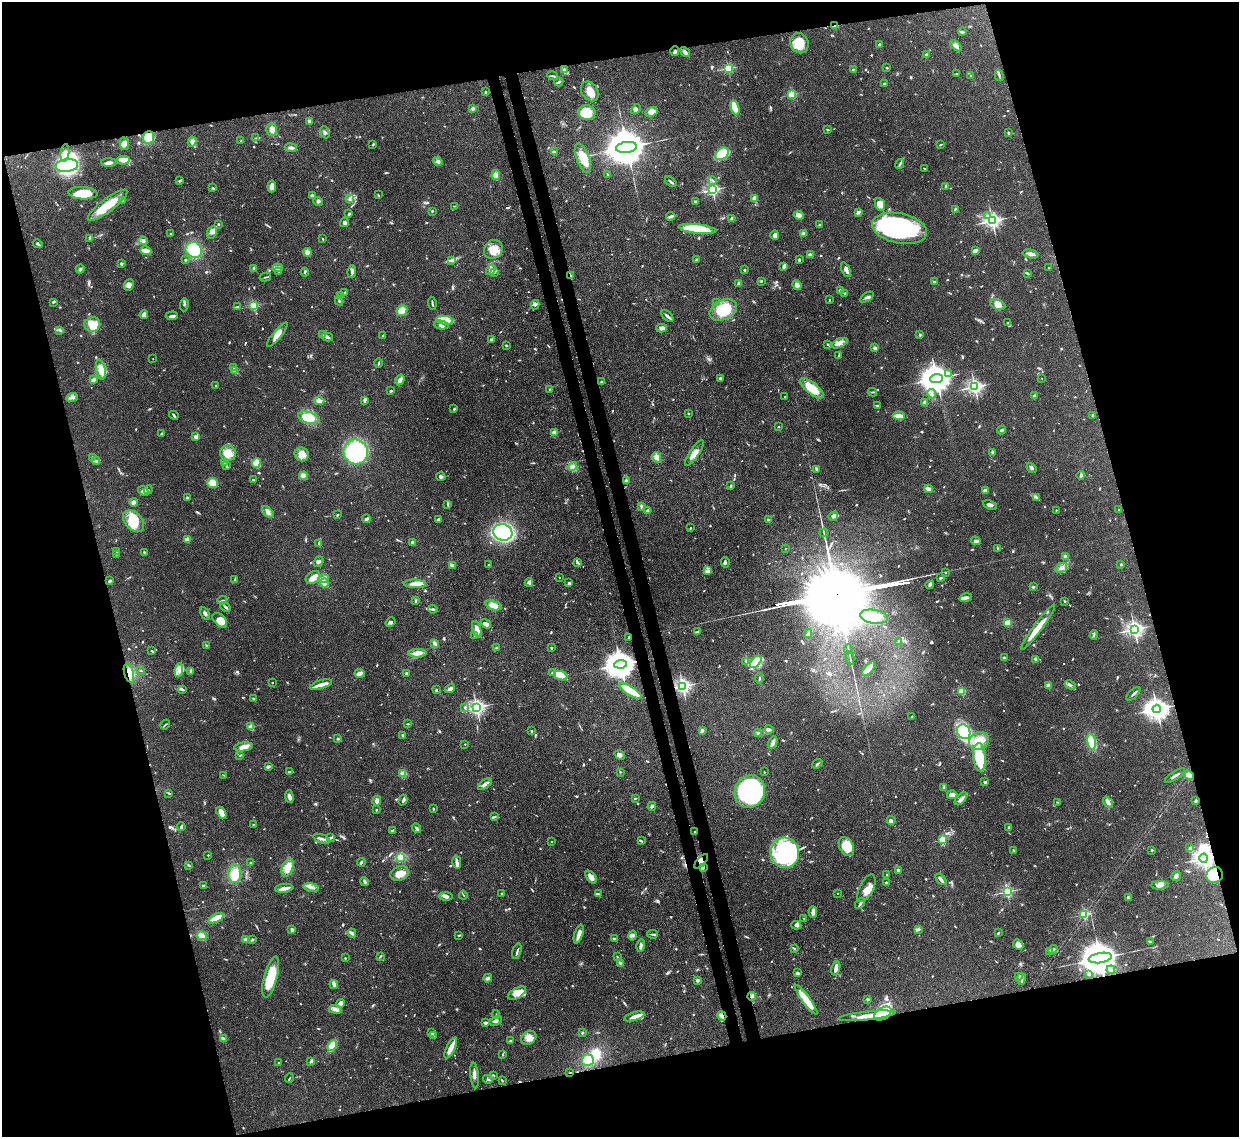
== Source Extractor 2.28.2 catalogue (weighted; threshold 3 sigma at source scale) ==
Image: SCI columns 84-5031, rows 215-4752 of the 5110 x 5091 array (HDU 1 of 3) = the unmasked area's bounding box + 8 px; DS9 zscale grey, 4 x 4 block average (1 PNG px = mean of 4 x 4 image px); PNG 1241 x 1139 px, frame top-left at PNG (2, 2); each listed source drawn as its Kron ellipse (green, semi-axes under 4 px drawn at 4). Shown black and unused: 31% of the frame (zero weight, under 3 of 4 exposures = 9% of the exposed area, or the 3 px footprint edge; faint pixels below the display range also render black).
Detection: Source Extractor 2.28.2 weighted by HDU 2 'WHT'. Background 0.146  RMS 0.0052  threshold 0.0234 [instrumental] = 3 sigma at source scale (4.5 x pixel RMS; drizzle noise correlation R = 1.50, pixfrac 1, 0.05/0.05 arcsec/px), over >= 5 px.
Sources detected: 1130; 6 too faint to see at this stretch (4 x 4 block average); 15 inside a brighter object's white glare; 7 cosmic-ray / hot-pixel residue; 1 long thin detection or spike segment (spike, bleed or trail) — neither listed nor drawn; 35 coinciding with a brighter row at this scale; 81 inside a brighter listed object's ellipse — not listed separately; of the other 985, all 500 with FLUX_AUTO >= 2.63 (the completeness limit of this list) listed and drawn (485 fainter detections not listed), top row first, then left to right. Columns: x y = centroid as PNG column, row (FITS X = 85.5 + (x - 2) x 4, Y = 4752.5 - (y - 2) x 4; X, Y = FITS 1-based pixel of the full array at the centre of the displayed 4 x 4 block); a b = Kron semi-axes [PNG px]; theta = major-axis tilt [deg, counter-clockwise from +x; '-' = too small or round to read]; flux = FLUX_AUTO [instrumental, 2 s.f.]
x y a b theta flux
835 26 3 2 - 10
962 32 4 2 - 9.8
799 43 10 9 - 64
879 45 3 2 - 5.4
956 46 7 3 -41 16
675 51 5 3 - 6.8
685 52 5 3 - 9.8
926 54 3 2 - 3.3
728 68 2 2 - 340
887 68 2 2 - 8.2
564 70 4 3 - 5.7
853 70 3 2 - 3.2
957 74 4 2 - 3.1
971 75 2 2 - 3.8
999 75 6 2 -74 5.1
552 76 5 2 - 4.6
559 82 5 2 - 7.2
884 83 2 2 - 12
590 91 11 8 -56 32
485 92 3 2 - 3
792 94 2 2 - 240
473 108 3 3 - 7
735 108 7 3 -72 62
636 109 5 4 - 9
587 112 8 7 - 79
651 112 6 4 26 20
309 121 3 3 - 5.3
272 130 6 5 - 16
828 130 4 2 - 2.7
325 132 6 3 -70 6.8
1008 133 3 2 - 4.5
148 137 6 5 - 56
256 138 3 2 - 2.7
192 141 5 3 - 11
241 141 2 2 - 3.8
124 144 6 4 -76 16
373 144 3 2 - 3.7
941 145 4 2 - 2.9
626 147 10 5 8 16000
291 148 6 3 -7 9.5
554 152 2 2 - 12
65 153 9 4 82 20
722 154 7 5 39 79
583 158 15 6 -69 62
123 160 7 4 7 18
438 161 5 3 - 7.7
109 162 8 3 2 12
900 164 5 2 - 4.8
67 166 11 6 6 260
925 169 3 2 - 3.9
496 175 5 4 - 25
608 175 2 2 - 3.1
180 181 4 2 - 3.4
713 181 4 2 - 3.4
671 182 6 2 -39 6.2
272 186 6 4 83 20
946 186 3 2 - 5.4
213 188 2 2 - 4.6
712 190 2 2 - 760
83 193 14 6 -3 68
312 195 3 3 - 4.9
378 195 2 2 - 3.2
350 198 3 3 - 6.8
754 199 4 2 - 23
123 200 2 2 - 39
318 202 5 2 - 5.3
695 202 3 2 - 4.2
880 204 7 5 -66 30
108 205 24 6 37 95
454 206 3 2 - 3.5
955 209 4 2 - 3.6
432 211 2 2 - 3.8
858 212 3 2 - 3.8
349 214 3 2 - 5.5
799 215 5 3 - 29
671 216 5 2 - 11
987 216 3 2 - 4.5
732 218 3 3 - 7.6
992 221 3 2 - 1300
344 223 5 4 - 6.5
218 224 2 2 - 5.4
819 225 3 2 - 3.7
899 228 28 15 -12 520
697 229 19 4 -6 170
212 232 6 4 65 11
804 233 3 3 - 13
171 234 2 2 - 2.8
775 235 5 4 - 9.9
90 238 3 2 - 3.6
323 239 2 2 - 2.8
143 241 4 4 - 8.1
38 244 5 2 - 5.3
493 249 10 9 - 48
194 250 8 7 - 120
146 251 6 3 -18 25
975 251 4 3 - 13
307 252 4 4 - 9.3
1031 254 8 3 -13 10
810 255 2 2 - 51
185 260 2 2 - 11
452 260 3 2 - 4.2
696 260 3 2 - 3.1
799 260 2 2 - 18
121 264 2 2 - 26
784 266 4 3 - 9.4
253 268 3 2 - 4.9
278 268 5 3 - 18
1049 268 2 2 - 4.8
80 269 4 3 - 4.8
491 270 6 3 53 7.8
744 270 2 2 - 4.2
846 270 8 3 -66 11
278 271 3 2 - 2.8
305 272 4 2 - 4.2
352 272 7 3 82 8
494 272 3 2 - 3.9
1027 273 3 2 - 3.3
571 276 3 2 - 4.9
265 277 6 2 13 3.3
761 281 2 2 - 3.7
935 282 4 2 - 3.4
738 283 4 2 - 4.1
129 285 6 5 - 14
797 285 5 3 - 18
841 291 4 3 - 13
344 292 2 2 - 4
845 293 2 2 - 3
341 296 3 2 - 3.5
867 297 8 2 31 6.6
829 300 2 2 - 3
339 301 4 2 - 4.1
53 302 2 2 - 4.8
716 302 2 2 - 3.2
432 303 6 2 -82 5.1
184 305 7 2 87 4.8
253 305 2 2 - 260
535 305 5 3 - 6.9
998 305 8 4 -23 23
237 307 3 2 - 3.8
723 310 14 9 26 120
402 311 5 5 - 40
144 314 4 3 - 16
172 316 6 3 5 9
667 316 7 2 -43 8
445 320 8 4 -10 93
1008 323 3 2 - 3.8
92 324 8 7 - 49
441 325 7 4 -9 11
661 328 5 3 - 11
60 330 4 2 - 4.9
277 335 15 4 51 28
323 335 3 2 - 2.7
920 335 2 2 - 6.6
383 336 3 2 - 3.3
327 337 6 3 -13 7.5
491 340 4 2 - 8.5
839 343 8 4 24 19
828 344 3 2 - 3.5
506 345 2 2 - 4.5
875 348 2 2 - 33
838 356 4 2 - 3.5
153 359 2 2 - 2.8
378 363 4 2 - 2.7
234 367 3 2 - 3.3
101 370 10 4 -77 42
235 371 2 2 - 66
949 373 3 3 - 6.1
720 378 2 2 - 7.1
936 378 6 4 6 6100
1042 378 2 2 - 3.2
93 380 4 3 - 7.1
400 380 6 3 59 14
601 382 2 2 - 17
216 386 2 2 - 2.7
975 387 2 2 - 1000
812 388 14 5 -38 67
550 389 2 2 - 11
391 391 3 2 - 3.1
873 392 4 2 - 3.4
932 394 5 2 - 5.5
1034 396 4 2 - 6
785 397 2 2 - 3.1
72 398 6 2 22 8.5
365 400 3 2 - 7.7
319 401 5 3 - 14
925 403 2 2 - 80
878 406 4 2 - 4
454 409 2 2 - 3.2
688 413 2 2 - 2.7
174 415 5 2 - 6.7
1092 415 3 2 - 3.2
899 416 6 2 -4 36
308 418 10 5 -16 71
778 426 2 2 - 4.2
1001 430 4 2 - 5.3
554 433 2 2 - 71
161 434 3 2 - 2.7
196 437 2 2 - 62
356 452 13 12 - 230
228 453 8 7 - 41
694 453 15 4 56 25
992 453 3 2 - 3.8
302 454 7 7 - 25
657 457 5 4 - 17
92 458 3 2 - 4.7
96 461 4 2 - 5.3
224 462 4 2 - 8.2
256 463 5 3 - 94
226 465 3 3 - 4.4
573 467 5 4 - 8.6
1031 468 5 2 - 5
817 469 4 2 - 7.7
1081 475 4 4 - 5.6
303 476 4 3 - 19
441 477 5 3 - 8.6
253 480 2 2 - 16
626 481 2 2 - 47
212 483 5 5 - 47
731 486 3 2 - 4.7
928 489 4 3 - 15
148 490 4 3 - 6
985 490 3 2 - 14
143 491 5 3 - 22
1037 497 3 2 - 4.2
187 498 2 2 - 10
134 502 4 3 - 10
448 504 4 2 - 4.5
990 505 7 3 -23 9.3
641 506 3 2 - 5.7
1056 510 2 2 - 4.9
1119 510 2 2 - 4.5
648 511 2 2 - 53
268 512 7 4 -47 13
337 515 3 2 - 3
833 516 5 3 - 14
366 519 4 2 - 7.9
438 519 3 2 - 5.2
768 520 3 2 - 3.3
133 521 12 8 -45 79
690 528 2 2 - 3.3
503 532 9 8 - 510
824 533 4 2 - 2.9
187 539 2 2 - 100
976 541 5 4 - 8.6
412 542 2 2 - 34
319 543 3 2 - 2.8
998 548 3 2 - 3.6
786 549 2 2 - 5.4
117 551 3 2 - 2.9
144 552 2 2 - 4.7
116 554 3 2 - 2.8
1065 556 2 2 - 59
318 561 5 2 - 6.6
577 562 3 3 - 5.3
725 562 5 2 - 5.1
1121 564 2 2 - 7.2
488 565 2 2 - 3
452 566 4 3 - 5.7
1061 568 6 4 33 14
708 571 4 3 - 6.7
945 572 2 2 - 5.7
559 577 2 2 - 3.4
313 578 8 6 31 20
941 578 3 2 - 5.2
324 579 5 4 - 13
235 580 4 2 - 4.2
110 581 2 2 - 9
529 582 4 3 - 9
324 583 4 4 - 13
569 583 2 2 - 10
414 584 11 4 -3 21
930 585 4 2 - 8.7
1033 587 2 2 - 4
966 598 6 3 16 9.8
222 600 5 2 - 3.6
415 601 3 2 - 4
1064 601 2 2 - 4
494 605 8 4 -18 26
225 607 6 2 -41 6.2
433 609 5 2 - 5.5
205 613 7 2 -59 8
874 617 14 7 -10 75
220 620 9 5 -46 40
391 622 5 3 - 6
1008 623 2 2 - 140
486 624 5 2 - 7.1
1038 627 28 4 53 62
1134 629 3 2 - 1300
477 630 9 4 -74 20
697 632 4 2 - 8.1
808 633 4 3 - 5
1094 635 5 2 - 3.6
475 636 2 2 - 3.1
629 637 2 2 - 5.4
899 641 3 2 - 5.4
435 643 4 2 - 17
207 646 3 2 - 3.1
551 647 3 2 - 2.8
497 648 2 2 - 3.7
848 649 5 2 - 3.3
152 651 2 2 - 2.7
417 653 9 3 1 17
850 658 6 2 -79 4.4
1004 658 2 2 - 7.4
1035 659 3 2 - 6.5
746 662 2 2 - 2.8
756 662 7 4 49 150
621 664 6 4 8 6200
868 669 9 3 49 56
141 670 3 2 - 2.6
179 670 7 4 82 16
191 671 4 2 - 3.3
129 673 10 4 -74 29
360 673 5 4 - 9.8
552 673 2 2 - 10
406 674 4 2 - 4
561 676 7 4 -22 86
759 678 5 2 - 3.7
272 682 2 2 - 5.7
321 685 11 2 17 29
1048 685 2 2 - 68
1070 685 6 2 -27 7
683 686 2 2 - 1100
450 689 5 2 - 9.6
183 690 4 2 - 4.1
436 690 3 2 - 3.3
631 691 13 4 -31 110
962 691 2 2 - 180
1133 694 9 2 43 6.6
253 698 2 2 - 4.2
465 707 3 2 - 3.1
476 707 3 2 - 1200
1157 709 4 3 - 2600
912 717 2 2 - 2.9
408 724 3 2 - 2.8
165 725 5 2 - 2.8
251 727 2 2 - 120
769 729 4 3 - 16
702 730 4 2 - 4
532 731 2 2 - 4.3
964 732 7 6 - 76
758 733 4 2 - 3.6
403 735 3 2 - 3.6
338 739 2 2 - 4
979 741 10 8 28 41
1091 742 8 4 -78 66
773 743 7 3 65 14
465 744 2 2 - 5.9
243 747 9 4 8 22
240 755 2 2 - 2.6
619 755 5 4 - 12
979 757 14 6 -86 130
817 764 6 2 36 4.9
268 766 3 2 - 8.3
290 772 4 3 - 7.7
620 772 2 2 - 2.9
764 772 2 2 - 2.6
403 774 4 4 - 17
224 775 3 2 - 2.7
1175 776 11 2 32 10
1189 776 5 3 - 46
985 782 2 2 - 29
485 784 8 3 35 16
944 787 3 2 - 3
750 792 17 15 71 470
169 793 3 2 - 3.5
952 795 5 4 - 17
289 797 6 3 -85 11
635 798 4 2 - 2.7
961 799 8 3 49 10
403 800 5 2 - 4.6
377 801 5 3 - 20
1195 801 4 2 - 5.5
1058 802 3 2 - 2.7
1108 802 6 3 -55 16
652 806 4 3 - 5.6
433 809 3 2 - 3.2
376 810 2 2 - 9.4
221 813 6 4 -58 24
495 817 3 2 - 3
891 820 4 2 - 8.7
254 825 3 2 - 4.9
181 827 4 2 - 7.7
1009 827 2 2 - 18
416 828 5 2 - 5.3
393 830 3 2 - 4.4
695 832 2 2 - 4.2
331 838 3 2 - 4.3
322 839 9 2 -18 10
942 840 2 2 - 210
552 841 2 2 - 3.6
641 841 4 2 - 4.2
846 847 10 6 -62 77
1189 848 3 2 - 3.9
1013 850 3 2 - 3.5
1152 850 2 2 - 3.1
785 853 15 14 - 420
208 855 2 2 - 5.4
401 857 3 2 - 73
1204 858 4 3 - 1800
701 861 9 4 48 18
361 862 4 2 - 5.6
457 862 6 2 -77 8.5
251 863 2 2 - 14
189 865 3 2 - 3
288 868 9 5 70 35
703 868 4 2 - 4.5
898 870 2 2 - 27
235 874 9 6 90 57
400 874 9 7 19 36
887 875 2 2 - 5.7
1215 875 8 8 - 42
1176 876 5 3 - 8.4
591 877 7 4 -52 18
941 879 7 3 -52 11
364 881 4 2 - 7.7
886 882 2 2 - 12
204 885 4 2 - 4.4
1160 885 9 3 1 12
284 888 9 3 7 16
311 888 8 2 -12 9.6
866 888 15 7 64 27
1007 892 2 2 - 540
502 893 2 2 - 10
838 893 2 2 - 3.7
598 894 3 2 - 4.1
463 895 4 2 - 3
446 896 7 3 -1 9.4
1128 897 3 2 - 3.4
860 904 6 2 54 6.9
813 912 6 3 -88 16
1084 914 2 2 - 320
216 918 8 3 25 59
804 919 3 2 - 2.7
796 925 5 2 - 6.6
919 929 4 2 - 4.6
292 930 3 2 - 15
352 933 4 2 - 11
998 933 2 2 - 6.9
579 934 9 3 71 22
653 934 5 2 - 4.3
459 935 3 2 - 3.7
202 936 5 4 - 33
632 936 5 3 - 7.7
614 939 4 2 - 4.5
246 940 2 2 - 53
252 940 3 2 - 4
1151 942 3 2 - 2.8
1018 945 6 4 -46 24
641 946 6 3 76 7.7
794 948 3 2 - 2.7
1053 950 5 2 - 5.2
517 951 8 2 74 5.5
1050 951 4 3 - 5.7
380 956 4 2 - 2.6
617 957 2 2 - 2.9
345 958 2 2 - 3.9
1100 958 12 5 9 14000
621 963 4 2 - 8.9
836 968 7 3 77 20
1111 970 4 3 - 5.3
797 973 2 2 - 35
1089 974 2 2 - 8.8
1019 976 3 2 - 3.1
271 977 21 6 75 120
488 978 4 3 - 5.9
1021 979 6 2 85 8.3
697 980 2 2 - 34
334 984 4 2 - 16
517 993 10 5 28 29
752 996 4 2 - 5.8
868 999 3 2 - 3.6
806 1000 18 4 -54 61
340 1003 4 3 - 21
335 1009 7 4 -5 11
496 1014 4 2 - 3
883 1014 9 5 32 130
722 1016 5 3 - 9
867 1016 28 4 6 50
634 1017 10 4 16 16
496 1021 7 3 22 8.9
485 1023 3 2 - 8.8
432 1033 3 2 - 2.9
582 1033 3 2 - 4.7
434 1036 4 2 - 4.5
529 1038 8 6 36 26
223 1039 4 2 - 13
510 1041 2 2 - 3
332 1046 6 3 61 75
451 1048 11 3 64 44
503 1054 3 2 - 2.9
588 1060 6 6 - 58
311 1061 4 2 - 6
278 1063 3 2 - 3.2
570 1072 2 2 - 4.4
474 1075 13 3 -84 14
493 1075 4 2 - 3.1
289 1078 4 2 - 2.8
488 1079 5 2 - 5.9
502 1081 3 2 - 2.7
Overlapping masked pixels (flux is a lower limit): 18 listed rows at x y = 835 26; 571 276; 629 637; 621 664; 129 673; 683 686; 1189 776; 695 832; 1204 858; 701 861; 703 868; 1215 875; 1100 958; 752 996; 883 1014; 722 1016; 867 1016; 570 1072
Diffuse or blended objects may show on this block-average render without a row.